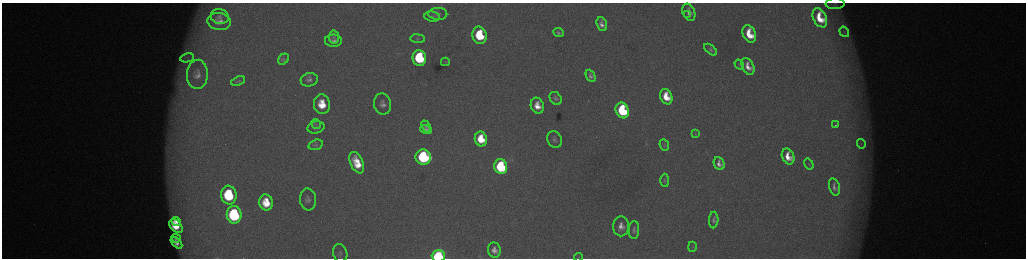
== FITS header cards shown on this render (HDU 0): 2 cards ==
NAXIS1  =                 2048 /fastest changing axis
NAXIS2  =                  512 /next to fastest changing axis

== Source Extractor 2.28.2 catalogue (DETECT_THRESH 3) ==
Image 2048 x 512 px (HDU 0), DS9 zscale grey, zoomed out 1/2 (1 PNG px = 2 x 2 image px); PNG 1028 x 260 px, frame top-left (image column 1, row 511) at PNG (2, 3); each listed source drawn as its Kron ellipse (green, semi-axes under 4 px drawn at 4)
Background 176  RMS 2.1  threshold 6.17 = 3 sigma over >= 5 px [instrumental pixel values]
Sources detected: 73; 5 cannot appear on this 1/2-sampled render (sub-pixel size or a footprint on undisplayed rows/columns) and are neither listed nor drawn; the other 68 listed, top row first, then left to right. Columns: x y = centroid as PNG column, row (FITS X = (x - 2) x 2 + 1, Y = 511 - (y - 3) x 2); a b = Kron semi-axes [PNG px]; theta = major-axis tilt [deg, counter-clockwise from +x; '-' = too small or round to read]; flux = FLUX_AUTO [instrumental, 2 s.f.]
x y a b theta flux
835 4 9 5 2 1500
689 12 9 6 -67 2300
438 14 9 6 -1 1700
688 14 2 2 - 370
432 16 8 5 -7 1100
220 17 9 7 -13 1900
820 18 10 6 -64 11000
219 22 12 8 -8 4400
602 24 7 5 -69 2400
844 32 5 3 - 640
558 33 5 4 - 920
749 34 9 6 -65 11000
479 35 9 7 -77 23000
334 37 6 5 - 870
418 39 7 4 -7 810
333 41 8 6 0 1900
711 50 7 4 -39 930
187 58 7 4 11 1600
419 58 8 6 -82 35000
283 59 6 5 - 820
445 62 4 3 - 390
739 65 5 3 - 370
748 66 9 6 -65 4200
197 74 14 10 87 4100
591 76 6 4 -66 1600
309 80 8 6 14 1800
238 81 7 4 22 610
666 97 8 6 -67 9300
556 98 7 5 -52 1200
322 104 10 8 -84 11000
382 104 10 8 -79 2900
537 106 8 6 -70 5600
622 110 8 6 -69 39000
316 124 5 4 - 680
835 125 2 1 - 970
426 126 6 4 -67 830
316 127 8 6 14 1400
426 130 6 4 -16 1800
695 134 4 2 - 300
481 139 7 6 - 11000
554 139 9 7 -67 1400
861 144 5 4 - 650
316 145 7 5 18 920
664 145 6 4 -68 770
423 157 8 7 - 57000
788 157 8 6 -64 6500
357 163 11 6 -66 9500
719 164 7 5 -67 2400
809 164 6 2 -56 430
501 167 7 6 - 50000
665 180 7 4 -89 640
834 187 9 5 -76 1900
229 195 9 7 -82 35000
308 199 11 8 -85 2200
266 202 8 6 -81 11000
234 215 9 7 -82 61000
714 220 8 4 87 1300
176 221 5 3 - 3200
176 226 8 5 -42 8800
621 226 10 8 -90 3800
634 230 9 5 89 1300
176 238 4 3 - 1200
177 243 7 4 -46 2500
692 247 5 2 - 370
494 250 7 6 - 2900
340 253 9 7 -72 1400
438 256 6 5 - 86000
578 257 4 3 - 360
At the frame edge (FLAGS 8, measured only in part): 1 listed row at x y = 438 256
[5 sub-pixel or undisplayed-footprint detections neither listed nor drawn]